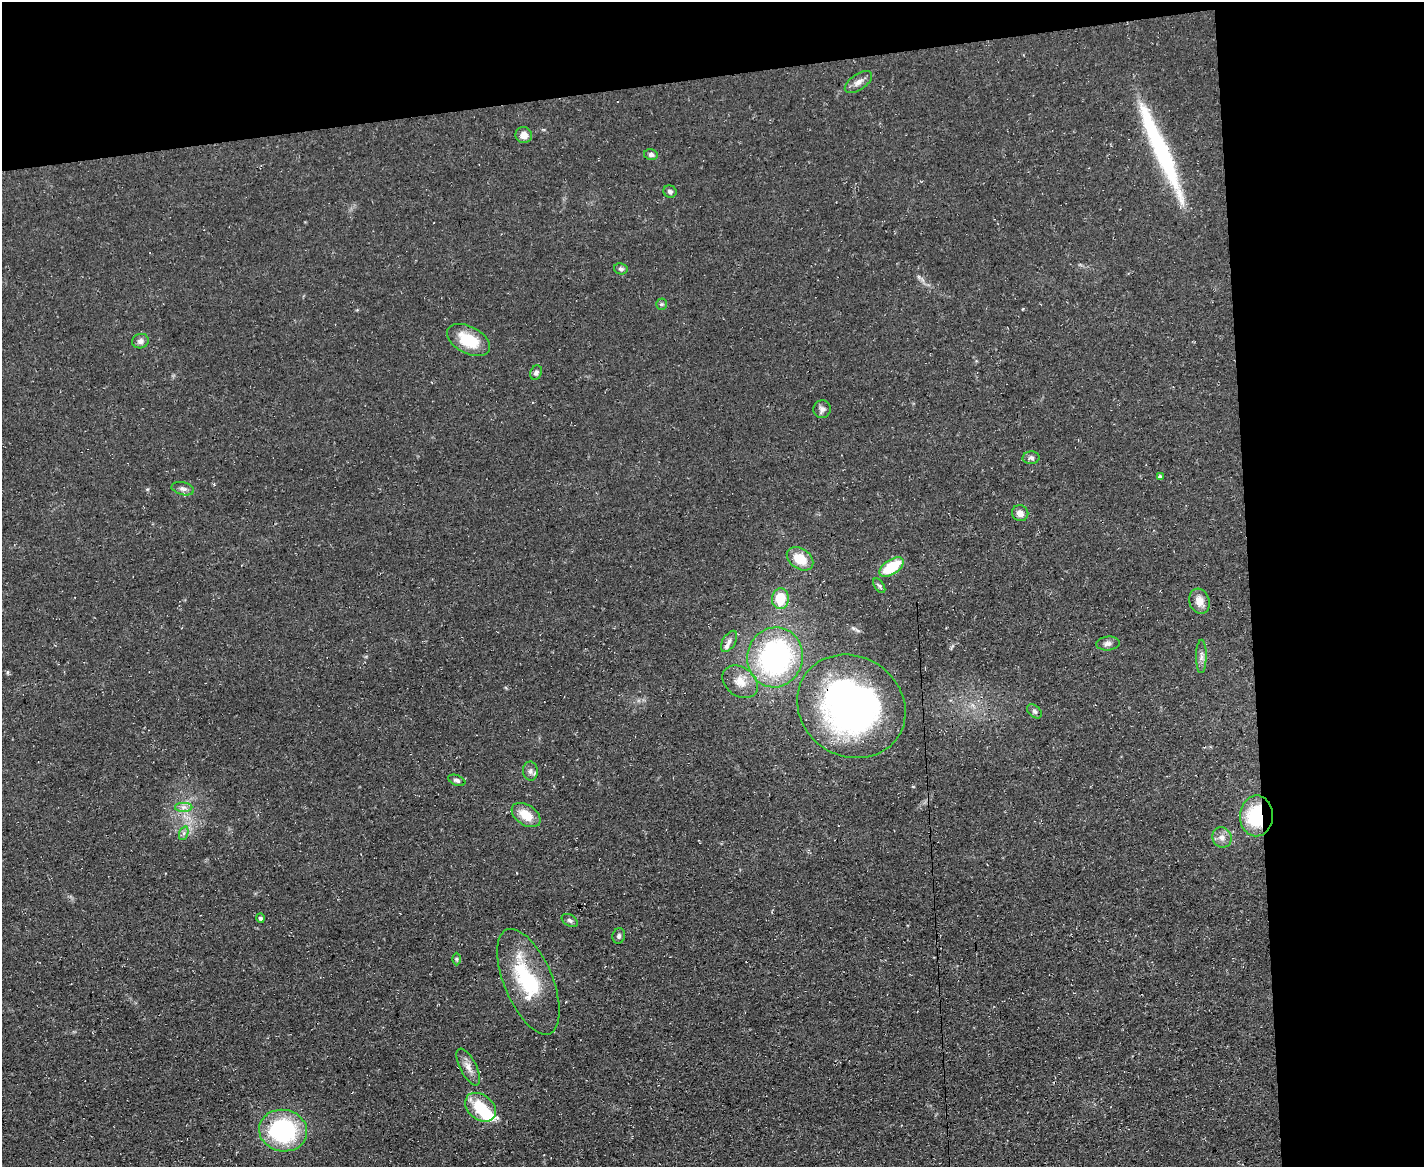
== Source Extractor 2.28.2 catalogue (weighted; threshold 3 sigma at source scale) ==
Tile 3 of 3 x 4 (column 3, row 1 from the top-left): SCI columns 2975-4396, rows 3496-4660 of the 4641 x 4660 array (HDU 1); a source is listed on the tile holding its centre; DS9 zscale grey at full resolution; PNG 1426 x 1169 px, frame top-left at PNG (2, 2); each listed source drawn as its Kron ellipse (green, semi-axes under 4 px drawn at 4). Shown black and unused: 19% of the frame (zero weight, under 3 of 4 exposures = <1% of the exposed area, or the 3 px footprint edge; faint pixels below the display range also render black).
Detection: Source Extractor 2.28.2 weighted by HDU 2 'WHT'; one run over the whole footprint, this tile lists its part. Background 0.0603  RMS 0.0071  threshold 0.0321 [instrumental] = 3 sigma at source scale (4.5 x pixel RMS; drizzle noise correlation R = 1.50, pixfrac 1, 0.05/0.05 arcsec/px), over >= 5 px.
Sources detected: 46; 2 inside a brighter object's white glare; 1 long thin detection or spike segment (spike, bleed or trail) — neither listed nor drawn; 2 inside a brighter listed object's ellipse — not listed separately; the other 41 listed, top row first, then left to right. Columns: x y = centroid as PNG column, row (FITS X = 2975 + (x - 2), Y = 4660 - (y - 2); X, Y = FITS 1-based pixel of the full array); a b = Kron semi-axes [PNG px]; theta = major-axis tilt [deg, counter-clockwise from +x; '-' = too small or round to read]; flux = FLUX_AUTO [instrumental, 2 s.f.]
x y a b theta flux
858 82 15 8 34 4.2
524 135 8 8 - 5.3
651 155 7 5 -16 2.4
670 192 6 6 - 2
621 269 7 5 -10 1.7
661 304 5 5 - 1.1
468 340 23 13 -27 21
140 341 8 7 - 3.1
536 373 7 5 65 2.1
822 409 9 8 - 2.5
1031 458 8 6 3 2.1
1160 477 4 3 - 1.5
183 489 11 6 -13 2.8
1020 513 8 7 - 4.2
800 559 14 10 -36 14
891 567 14 7 34 28
879 586 8 4 -56 1.4
780 599 10 8 87 18
1199 601 13 10 -72 7.2
729 641 12 6 59 3
1108 644 12 7 5 2.9
1201 656 16 5 89 3.3
775 657 30 28 76 140
740 682 19 14 -36 10
851 706 56 50 -33 280
1035 711 8 5 -40 1.7
530 771 9 7 -82 2.8
457 780 9 5 -21 1.6
184 807 9 4 1 2.6
526 815 16 10 -34 13
1256 816 20 16 87 47
184 833 7 4 72 1.7
1222 837 10 9 - 4.5
261 918 4 4 - 1.6
570 920 9 5 -31 1.9
619 936 8 6 75 1.9
457 959 6 4 -90 1.1
528 982 56 24 -67 51
468 1067 20 8 -62 5.9
480 1107 17 12 -39 25
283 1131 24 20 -10 87
Overlapping masked pixels (flux is a lower limit): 2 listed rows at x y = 851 706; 1256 816